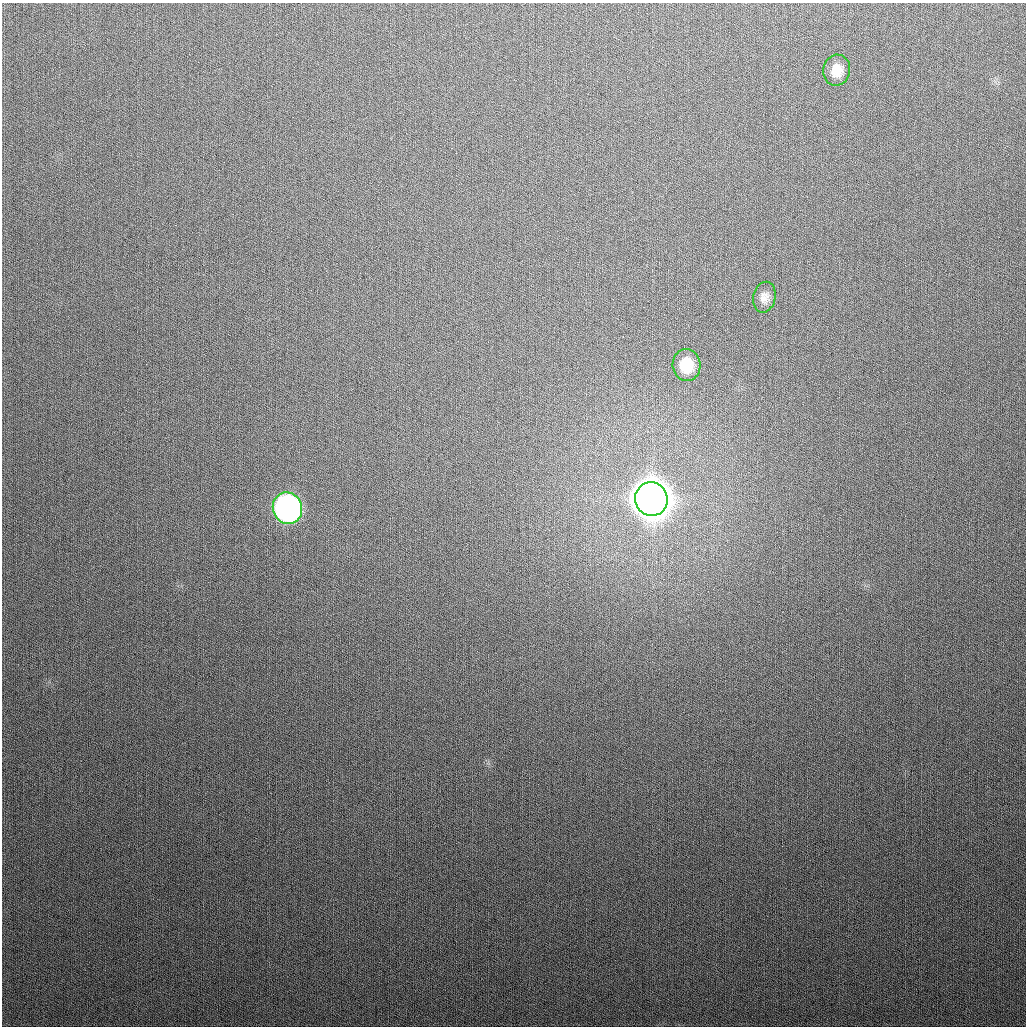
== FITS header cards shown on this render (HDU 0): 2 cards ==
NAXIS1  =                 1024
NAXIS2  =                 1024

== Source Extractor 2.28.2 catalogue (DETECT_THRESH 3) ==
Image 1024 x 1024 px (HDU 0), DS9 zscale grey, 1 PNG px = 1 image px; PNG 1028 x 1028 px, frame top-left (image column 1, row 1024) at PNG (2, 3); each listed source drawn as its Kron ellipse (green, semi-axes under 4 px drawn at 4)
Background 307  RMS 12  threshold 36.3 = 3 sigma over >= 5 px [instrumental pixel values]
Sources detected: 5; all 5 listed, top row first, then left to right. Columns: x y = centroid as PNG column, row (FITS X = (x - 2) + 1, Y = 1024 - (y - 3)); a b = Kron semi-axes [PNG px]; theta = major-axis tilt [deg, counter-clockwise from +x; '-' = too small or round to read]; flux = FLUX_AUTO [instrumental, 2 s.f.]
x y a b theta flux
837 70 15 13 77 1.2e+04
764 297 15 11 77 6.8e+03
687 365 16 14 -84 2.3e+04
651 499 17 16 - 3.3e+06
287 508 16 14 -67 3.7e+05